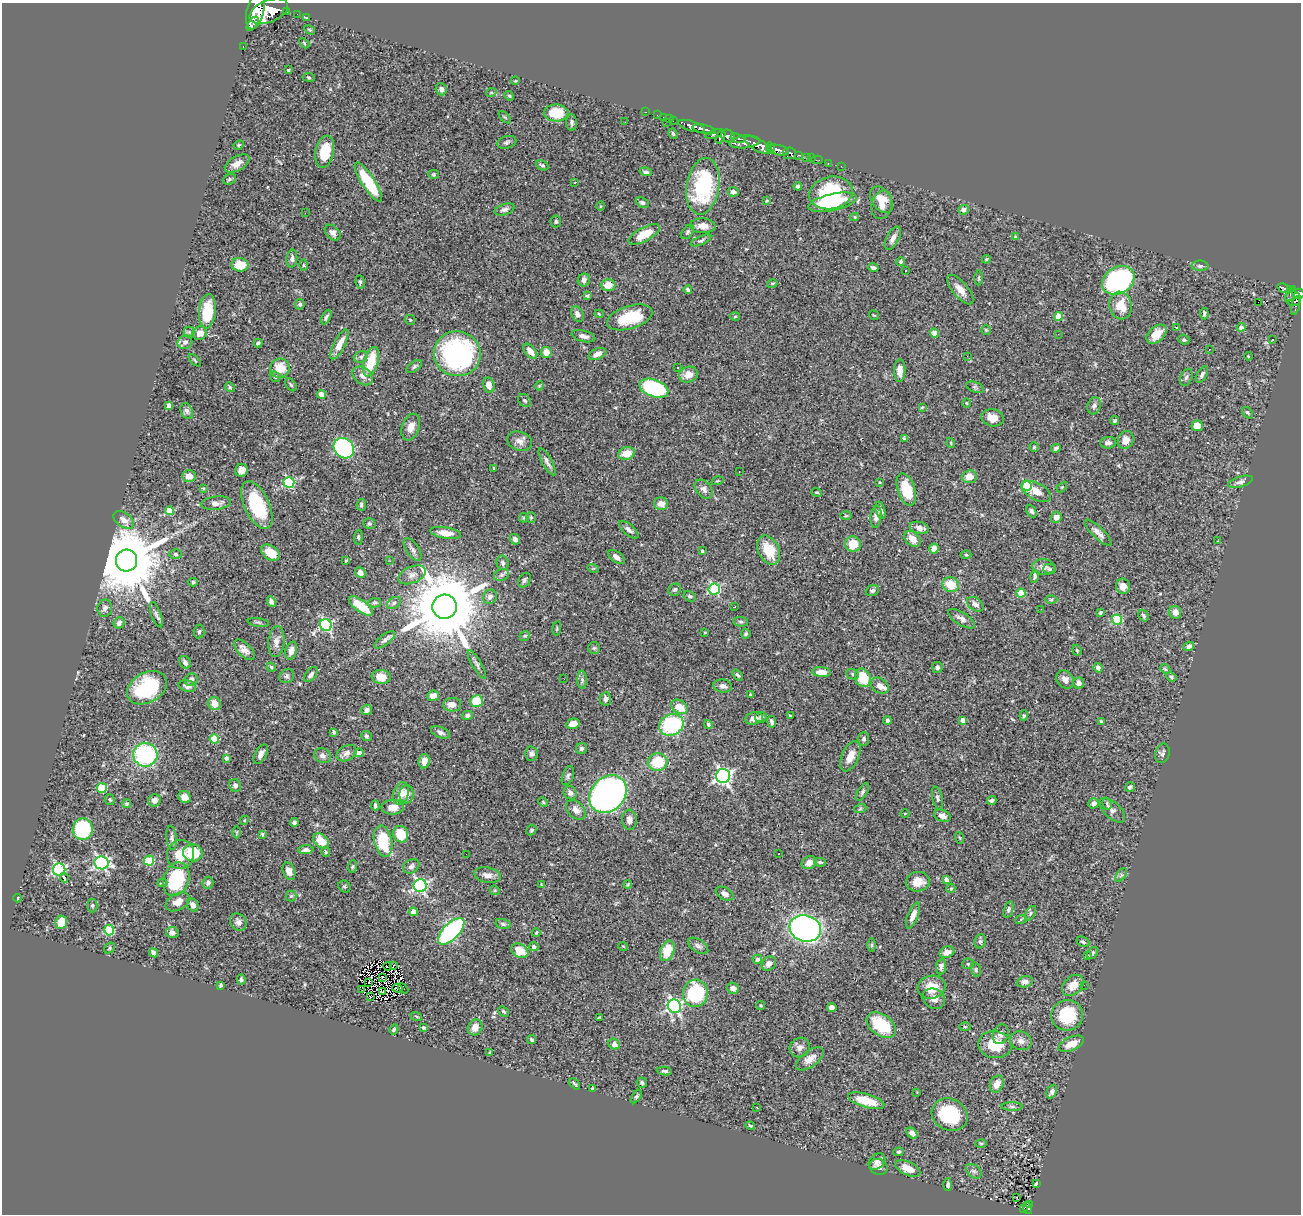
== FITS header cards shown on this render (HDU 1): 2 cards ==
NAXIS1  =                 1299
NAXIS2  =                 1212

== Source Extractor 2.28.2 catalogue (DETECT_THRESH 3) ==
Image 1299 x 1212 px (HDU 1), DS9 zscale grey, 1 PNG px = 1 image px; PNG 1303 x 1216 px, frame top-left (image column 1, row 1212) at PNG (2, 3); each listed source drawn as its Kron ellipse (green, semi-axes under 4 px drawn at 4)
Background 0.692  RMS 0.029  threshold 0.086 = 3 sigma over >= 5 px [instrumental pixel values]
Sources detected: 503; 1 with non-positive FLUX_AUTO (blend fragments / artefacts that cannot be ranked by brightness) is neither listed nor drawn; of the other 502, the 500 brightest by FLUX_AUTO listed and drawn (2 fainter detections omitted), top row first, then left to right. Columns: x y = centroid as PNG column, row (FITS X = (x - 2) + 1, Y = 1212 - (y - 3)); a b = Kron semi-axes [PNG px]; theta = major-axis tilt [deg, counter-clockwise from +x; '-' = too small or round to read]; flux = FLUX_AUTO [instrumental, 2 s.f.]
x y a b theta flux
255 11 19 8 77 2500
269 11 20 11 22 3400
286 12 3 3 - 55
297 14 2 2 - 6.9
306 17 3 2 - 0.99
253 24 8 3 54 390
310 30 6 3 -30 2
304 43 6 3 -47 2.2
243 47 3 2 - 10
288 70 3 3 - 3.1
309 77 6 3 -9 2.3
515 81 4 3 - 1.6
441 89 6 5 - 6.6
491 93 5 3 - 2
509 96 5 4 - 2.3
645 112 3 2 - 13
556 113 12 8 -1 51
657 115 2 2 - 6.7
505 117 8 3 -45 2.4
663 117 2 2 - 10
669 119 2 2 - 8.7
673 120 3 2 - 17
572 122 8 5 -85 5.2
625 122 2 2 - 1.1
666 122 2 2 - 29
691 126 14 5 -18 940
704 129 12 4 -13 770
673 134 5 4 - 3.4
714 134 9 4 18 290
728 136 7 6 - 440
720 137 7 4 65 330
738 138 7 3 -18 220
507 142 10 6 17 4.9
745 142 15 6 6 700
239 145 5 4 - 2.3
758 145 15 6 -29 1500
770 148 6 4 -83 310
778 150 11 5 -12 670
325 152 16 9 78 47
789 153 7 6 - 230
798 155 3 3 - 50
807 158 4 3 - 35
812 158 3 2 - 11
817 160 6 2 0 9.2
828 163 2 2 - 6.3
237 164 13 7 30 14
542 165 6 4 -26 3.3
841 166 2 2 - 7.4
646 172 6 4 -16 4.2
433 174 5 4 - 2.3
229 179 7 5 22 3.4
368 182 23 6 -57 93
575 182 4 2 - 0.89
703 186 28 16 81 180
798 186 4 4 - 6.5
733 192 5 4 - 6.4
831 193 22 16 12 110
767 200 4 3 - 1.8
881 200 14 9 -56 22
833 202 24 8 12 96
642 203 7 5 -21 4.9
882 205 14 10 76 20
600 206 5 3 - 1.7
505 209 10 5 17 6.8
964 210 5 5 - 9.1
305 213 2 2 - 9.5
855 217 4 4 - 2.1
556 222 6 5 - 3.5
703 226 13 7 -3 15
688 232 8 5 54 3.6
333 233 9 6 -45 7.2
644 234 17 7 27 42
1015 237 4 3 - 2.9
893 238 12 6 62 12
701 240 11 4 23 4.2
292 259 9 5 83 5.9
986 259 4 3 - 2
901 262 4 4 - 3.5
240 265 8 6 -10 38
304 265 6 4 -89 2.2
1200 266 8 5 -1 4.4
873 268 5 4 - 5
906 270 3 3 - 4.9
979 278 7 3 -90 2.5
584 280 6 6 - 9.4
1118 280 17 13 31 330
360 282 7 4 -83 3.1
772 284 5 4 - 2.3
608 285 7 6 - 21
1284 288 7 3 -17 140
960 289 18 7 -50 20
688 290 4 3 - 4.3
1290 290 4 3 - 100
1290 294 8 3 62 84
1298 294 6 5 - 270
587 296 4 4 - 2.3
1293 299 8 7 - 440
1258 302 2 2 - 6.8
300 304 5 5 - 4.1
1121 305 14 11 -79 33
1296 306 9 4 77 49
207 311 17 8 84 67
577 314 8 5 -61 8.4
599 314 4 3 - 1.9
1204 314 6 3 -87 3.8
874 315 5 3 - 1.6
735 316 5 3 - 1.6
1058 316 4 4 - 36
326 317 8 4 64 4.6
630 317 23 11 17 76
410 320 5 5 - 2.7
1176 327 3 2 - 1.5
1241 327 4 4 - 6.2
986 330 5 5 - 2.4
189 332 5 5 - 3.4
200 333 7 6 - 16
934 333 4 4 - 26
1058 334 3 2 - 1.7
1156 334 12 7 42 22
583 336 12 5 -14 8.6
1184 340 6 4 -22 3.9
1272 340 3 2 - 2.1
185 342 7 6 - 8.4
258 343 4 3 - 3.6
339 344 16 5 63 23
1209 349 2 2 - 1.4
530 351 9 5 -50 14
546 352 5 5 - 17
457 354 23 22 - 330
597 354 9 5 24 12
967 356 2 2 - 1.4
1248 356 4 3 - 1.3
361 357 7 5 22 4.3
195 360 8 3 -45 2.1
371 362 15 7 73 56
414 367 9 4 38 4
678 367 3 3 - 3.5
280 368 10 9 - 38
900 371 11 5 89 16
688 375 9 7 20 18
1202 375 9 4 62 4.6
363 376 11 8 -37 12
275 377 6 5 - 3.5
1186 377 9 6 67 5.3
291 385 7 4 -54 3
489 385 8 5 -77 15
539 386 4 3 - 1.8
230 387 5 4 - 2.8
975 387 9 5 -21 4.2
654 388 15 8 -19 210
321 395 4 4 - 23
525 401 7 5 -44 4.5
966 403 5 3 - 1.7
169 405 4 4 - 7.8
1094 406 9 6 70 5.7
922 407 3 2 - 1.8
187 411 8 6 -64 5.1
1247 413 6 4 -48 3.4
993 418 11 8 -11 25
1115 420 4 3 - 2.7
1197 426 5 5 - 20
411 427 14 8 71 15
904 438 4 3 - 2.8
1126 440 9 8 - 16
520 441 13 9 -20 13
951 443 5 3 - 1.7
1108 443 8 5 3 6.5
1034 447 4 4 - 2.4
344 448 11 9 -45 240
1056 448 5 4 - 4.4
626 453 8 6 15 27
547 462 15 5 -62 7.8
494 468 3 3 - 2.2
241 470 6 6 - 10
739 471 3 2 - 1.5
189 476 6 6 - 15
969 477 7 6 - 21
718 481 6 4 18 2.2
289 482 5 5 - 170
879 482 4 3 - 1.4
1240 482 13 5 17 6.9
1026 486 5 5 - 110
1062 487 6 4 45 1.9
203 488 4 3 - 1.8
704 489 11 7 -51 8.8
906 489 17 8 -71 63
1036 491 16 8 -28 20
817 492 5 4 - 2.3
216 503 15 6 7 11
661 504 7 6 - 17
257 505 26 12 -65 110
361 505 6 5 - 3.8
880 510 9 4 -74 6.5
170 511 4 4 - 41
1031 511 7 4 -63 4.1
846 516 5 3 - 2
531 517 5 5 - 2.4
876 517 11 5 83 11
1056 517 5 5 - 11
524 518 5 4 - 2.3
124 520 12 7 -36 13
369 524 6 5 - 3.2
919 528 10 6 -14 12
629 530 12 5 -41 6.8
446 533 15 5 -10 19
1098 533 18 6 -44 12
358 537 7 4 86 3.1
515 539 5 5 - 8
912 539 9 6 -45 16
1218 541 3 3 - 1.4
853 544 8 7 - 36
934 549 5 5 - 15
413 550 13 6 -56 6.9
769 550 16 10 -63 47
702 551 3 3 - 3.1
270 553 10 7 -35 30
176 554 6 5 - 3.3
966 555 5 3 - 1.6
616 557 9 5 -36 9.1
126 561 11 10 - 24000
346 561 4 3 - 2
390 561 3 2 - 2.9
502 563 7 6 - 5.1
1044 567 11 8 -5 11
593 568 6 3 -17 1.9
1050 569 6 5 - 3.9
360 573 6 4 -48 9.8
412 575 14 8 23 12
502 575 8 6 20 5.1
1035 576 6 4 76 3.8
524 580 8 5 58 4.6
193 582 4 4 - 2.9
951 585 8 7 - 37
1123 586 8 7 - 14
714 589 6 5 - 180
675 590 7 6 - 4.7
872 591 7 5 21 4.1
1021 593 4 4 - 60
690 596 6 5 - 3.6
490 597 7 6 - 7.1
1051 600 6 4 1 2.6
271 601 5 4 - 6.7
375 603 6 4 2 3
394 603 8 5 37 4.2
975 604 9 6 -35 8.4
361 606 14 6 -35 49
444 607 12 12 - 25000
734 607 2 2 - 1.5
105 608 8 7 - 7.7
1041 609 2 2 - 1.3
1175 612 6 6 - 14
1100 613 4 3 - 3.1
156 615 13 5 -70 6.6
1144 616 6 4 -57 3.8
961 619 15 6 -32 11
1117 620 5 5 - 120
258 622 11 4 -9 3.5
741 622 7 4 -6 3.4
119 623 6 5 - 7.9
326 625 6 5 - 260
557 628 7 3 83 2.5
199 632 7 5 84 4.1
705 632 3 2 - 1.5
746 634 5 4 - 3
525 636 5 4 - 2.6
385 640 12 5 38 6.4
276 642 15 8 84 13
1189 646 5 4 - 6.5
594 648 6 6 - 3.5
244 650 13 6 -44 12
1077 650 6 4 -69 2.3
291 651 9 5 73 12
185 662 7 5 -56 6.5
477 664 16 4 -60 7.1
271 667 4 4 - 2.6
937 667 5 5 - 5.3
1098 668 5 4 - 8.1
1165 669 5 4 - 2.8
821 672 9 5 -4 17
853 674 6 5 - 3.6
311 675 9 5 52 5
737 675 6 3 -51 2.9
287 676 8 6 35 4.7
381 677 9 7 -8 27
1171 677 5 4 - 3
863 678 9 7 -65 54
564 679 3 2 - 1.8
191 680 7 6 - 6.5
582 680 9 4 -88 4.8
1065 680 10 8 -49 11
1079 683 5 5 - 8.1
187 686 9 5 -14 11
723 686 9 6 -7 8.1
880 686 10 7 -37 13
147 688 21 15 29 130
750 694 3 3 - 1.7
433 696 6 5 - 14
605 699 6 5 - 6
477 701 6 6 - 47
214 704 7 6 - 22
452 705 9 7 -2 15
679 707 9 6 -34 31
367 710 5 5 - 8.3
467 715 5 4 - 5.6
790 716 3 3 - 2.4
1024 716 5 4 - 2.7
761 717 6 5 - 5.1
754 718 9 6 12 13
887 720 4 4 - 4
963 720 4 4 - 11
1101 721 3 3 - 2.6
772 722 6 4 -81 4.4
573 724 7 5 14 17
708 724 4 4 - 3.6
671 725 12 10 22 170
334 732 4 3 - 2.7
440 732 10 5 -23 6.6
366 736 5 5 - 3.8
214 739 5 4 - 56
863 739 7 5 85 5.5
581 748 6 5 - 4.3
347 753 10 7 28 9.1
359 753 4 4 - 13
1162 753 10 7 73 6
261 754 11 5 61 8
531 754 7 6 - 6.5
145 755 12 11 - 230
323 756 9 7 -31 7.8
850 756 16 8 65 20
226 758 4 3 - 6.4
424 761 7 5 80 14
658 762 10 9 - 61
568 776 10 5 69 4.4
723 776 7 7 - 570
235 785 6 5 - 6.3
1130 787 5 4 - 4.3
102 788 5 5 - 89
862 792 10 4 57 4.4
401 793 11 7 73 20
570 793 7 6 - 7.8
406 794 9 7 89 13
608 794 21 16 46 900
185 797 6 5 - 12
937 798 12 5 -77 4.9
110 800 5 4 - 2.7
154 800 6 6 - 6.6
992 800 5 3 - 4.5
543 802 5 4 - 2.1
1094 803 5 5 - 9.8
126 804 4 4 - 3.2
1107 804 6 4 -73 4.6
375 806 5 3 - 5.2
393 807 11 7 3 20
860 809 6 4 19 2.8
576 810 11 8 -45 11
1112 810 16 8 -43 9.2
905 814 4 3 - 1.4
942 816 8 5 -24 13
244 820 4 4 - 2.1
629 820 10 7 -84 11
294 822 4 4 - 5.1
83 829 11 10 - 170
531 830 5 5 - 3.2
237 832 6 4 -90 2.7
262 834 3 3 - 2.4
401 834 8 7 - 49
172 838 12 5 -83 6.2
960 838 6 4 -70 2
321 841 9 6 -39 36
383 841 16 9 -77 88
306 850 7 4 2 7.2
326 852 5 4 - 3.8
193 853 10 8 -10 58
180 854 15 13 73 36
466 854 2 2 - 2.3
779 854 3 2 - 2.8
149 861 5 5 - 90
820 862 6 4 -9 3.2
101 863 7 6 - 370
809 863 8 6 30 10
411 866 9 6 34 6.4
352 867 6 4 82 2.8
59 870 6 6 - 260
289 871 9 6 -70 15
487 875 13 7 -11 12
1121 875 8 4 53 4.1
64 877 5 2 - 3.5
176 879 17 12 69 120
946 880 4 4 - 9.9
918 882 12 10 4 21
162 883 5 4 - 4.5
208 883 6 5 - 5.4
541 884 4 2 - 1.4
628 884 4 3 - 1.7
344 886 6 5 - 2.9
420 886 6 6 - 410
951 888 5 4 - 2.8
495 890 5 4 - 2.5
725 894 9 6 -29 9
291 896 5 5 - 2.7
17 898 4 3 - 1.9
178 902 13 8 29 16
92 905 7 5 88 3.2
193 905 7 5 -61 11
1008 909 8 4 72 4.4
414 912 4 4 - 11
1030 913 8 4 59 3.6
913 915 14 5 68 14
1021 919 6 4 20 1.9
61 922 7 5 85 36
238 922 9 7 -54 8.5
503 924 7 4 -15 3.8
805 928 16 13 -17 620
109 930 5 5 - 120
451 931 17 8 45 340
172 932 6 5 - 7
536 932 4 3 - 1.9
980 941 7 5 69 4.4
1083 942 7 4 -27 3.7
872 945 6 4 -90 2.6
534 946 5 4 - 6.3
623 946 5 3 - 1.5
698 946 11 6 -33 6.4
110 948 6 5 - 2.9
520 951 9 6 -32 30
667 951 10 7 71 39
947 952 8 5 20 14
154 953 5 4 - 9.7
1092 953 7 4 54 3.7
1087 956 4 4 - 4.8
757 959 5 4 - 6.8
769 964 8 6 43 11
968 964 5 5 - 2.9
394 965 3 2 - 6.9
387 966 4 2 - 0.96
941 967 7 5 82 6.6
976 970 7 4 -76 3.5
382 978 3 2 - 2.2
241 979 5 4 - 3.7
369 982 3 2 - 1.7
1025 982 8 5 15 7.8
221 985 4 3 - 2.6
1073 985 12 8 43 20
1084 985 2 2 - 2
932 987 14 11 11 36
397 988 5 2 - 0.94
403 988 6 3 -44 5.9
733 988 6 5 - 8.5
362 990 2 2 - 1.9
382 992 3 2 - 2.3
695 993 14 12 82 150
370 997 3 2 - 1.8
934 999 12 9 -32 12
761 1005 4 4 - 2.2
674 1006 7 6 - 400
832 1007 5 4 - 10
503 1011 6 4 -44 2.8
1067 1015 16 15 - 82
416 1016 6 3 -19 2.1
600 1017 4 2 - 1.9
881 1025 16 10 -36 87
475 1027 8 7 - 18
965 1027 6 4 -1 2.5
424 1028 4 3 - 4.4
394 1029 5 4 - 3
1001 1034 10 7 68 8.5
532 1040 5 4 - 3.6
1021 1041 11 9 -17 11
614 1044 6 5 - 6.2
1071 1044 13 6 24 21
995 1045 17 13 -10 47
800 1047 10 9 - 9.7
490 1052 3 3 - 2.6
810 1059 16 8 37 16
664 1071 7 4 -6 4.6
642 1082 5 5 - 4
574 1084 6 3 -46 3.1
997 1084 9 6 64 19
592 1088 3 3 - 2.1
1052 1091 7 5 66 6.2
917 1092 3 3 - 1.3
636 1096 7 4 57 3.5
866 1101 19 6 -16 46
1012 1106 10 4 -1 4.2
757 1108 3 2 - 1.3
950 1115 18 15 -26 110
750 1126 5 3 - 2.2
912 1133 6 4 -46 8.4
981 1143 6 4 0 2.6
898 1152 5 4 - 3.2
877 1161 9 7 41 7.5
878 1167 9 7 -23 8.6
908 1168 13 6 -25 23
974 1171 9 6 -39 5.9
1036 1184 4 3 - 4
948 1185 6 4 89 4.4
1017 1197 3 2 - 2
1030 1204 4 2 - 19
1023 1208 4 2 - 11
1028 1208 6 4 -74 75
At the frame edge (FLAGS 8, measured only in part): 2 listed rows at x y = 255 11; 1298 294
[2 fainter detections neither listed nor drawn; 1 non-positive-flux detection neither listed nor drawn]